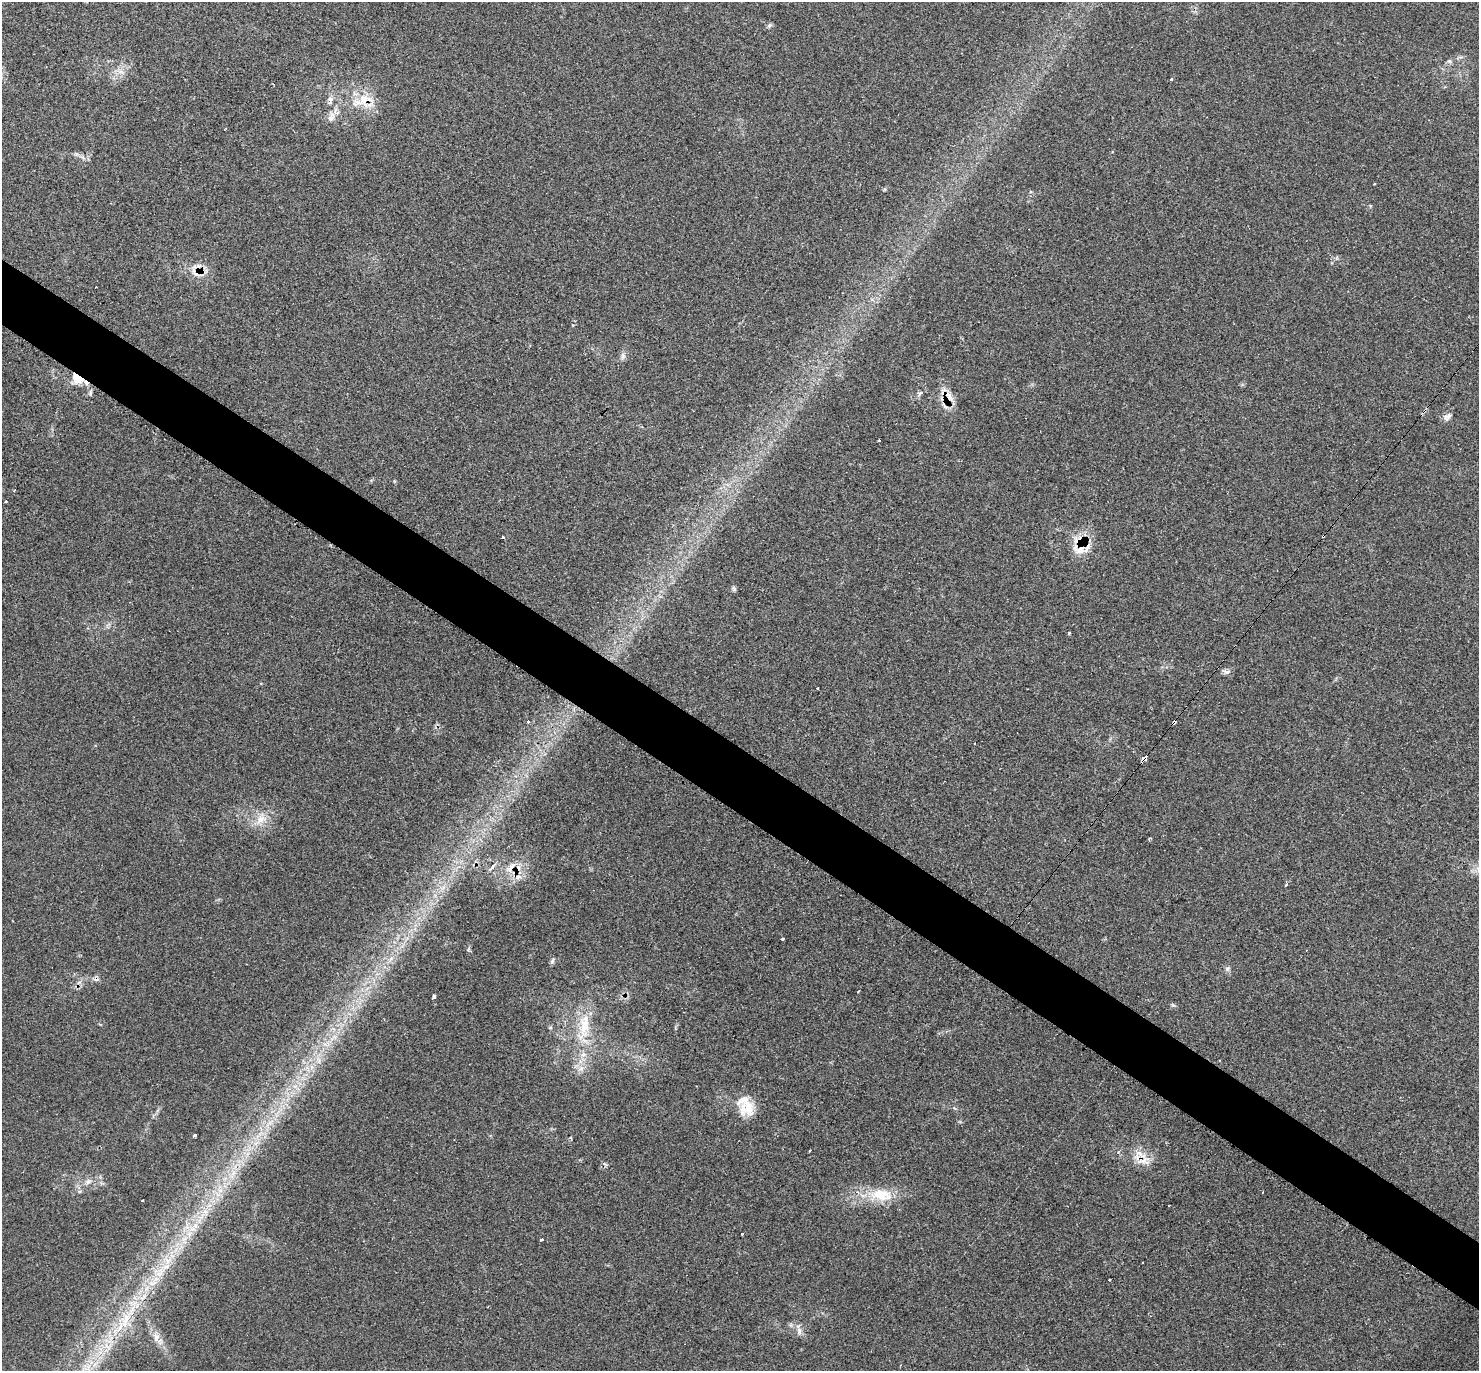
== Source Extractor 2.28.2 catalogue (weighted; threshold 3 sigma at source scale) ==
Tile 6 of 4 x 4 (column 2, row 2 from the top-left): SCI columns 1496-2972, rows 2892-4260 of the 5925 x 5928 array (HDU 1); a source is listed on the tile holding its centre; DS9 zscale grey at full resolution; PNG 1481 x 1373 px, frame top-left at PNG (2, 2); no overlay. Shown black and unused: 5% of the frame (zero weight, under 3 of 4 exposures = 1% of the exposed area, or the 3 px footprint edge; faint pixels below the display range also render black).
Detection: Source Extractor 2.28.2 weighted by HDU 2 'WHT'; one run over the whole footprint, this tile lists its part. Background 0.0446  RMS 0.0061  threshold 0.0273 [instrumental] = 3 sigma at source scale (4.5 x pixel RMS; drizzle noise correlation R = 1.50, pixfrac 1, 0.05/0.05 arcsec/px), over >= 5 px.
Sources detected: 81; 12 cosmic-ray / hot-pixel residue — not listed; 5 inside a brighter listed object's ellipse — not listed separately; the other 64 listed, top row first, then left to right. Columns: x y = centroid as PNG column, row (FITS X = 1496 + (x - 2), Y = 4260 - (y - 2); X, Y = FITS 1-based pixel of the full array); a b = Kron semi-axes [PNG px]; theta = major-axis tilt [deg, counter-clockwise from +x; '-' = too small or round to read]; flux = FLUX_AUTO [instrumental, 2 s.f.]
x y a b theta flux
769 25 7 5 42 1.2
1449 61 7 6 - 1.4
121 72 14 5 -22 3.1
1171 79 3 3 - 2.7
330 100 15 8 -88 4.3
365 100 29 23 -13 19
331 118 12 10 59 4.1
1112 152 3 3 - 0.53
76 154 6 5 - 1.2
885 189 6 3 71 0.67
197 266 18 6 13 4.8
623 356 10 6 90 2.2
77 378 16 12 0 9.4
920 393 7 5 54 1.8
947 397 23 15 14 9.6
1447 417 13 8 35 2.8
879 440 3 3 - 1.3
14 490 3 3 - 0.66
5 502 3 3 - 1.7
1323 536 4 3 - 0.71
503 537 3 3 - 3.9
1078 542 29 16 61 14
734 589 6 5 - 1.1
1069 633 3 3 - 0.49
1226 672 12 6 -11 2
528 721 3 3 - 2.3
1174 722 4 3 - 4.8
1144 758 5 3 - 21
261 819 20 14 45 9.8
492 867 11 4 50 2.3
511 867 21 9 48 7.5
518 877 12 7 0 4.2
1286 884 3 3 - 1.4
782 939 3 3 - 4.3
468 949 7 4 87 0.95
552 961 9 5 74 1.3
1227 968 7 6 - 1.6
434 997 4 3 - 3.9
1173 1005 6 4 -18 0.87
550 1028 6 4 1 0.75
584 1028 28 15 76 19
311 1067 8 5 -90 2.2
581 1069 9 7 27 3.3
748 1107 24 14 -84 11
269 1123 16 5 45 5.4
195 1135 4 3 - 8
809 1151 3 2 - 0.56
1140 1155 22 13 -23 10
233 1173 9 4 53 2.6
88 1181 10 7 32 2.8
220 1190 7 7 - 3.2
881 1195 36 18 -4 21
142 1200 3 3 - 2
209 1205 7 4 19 1.9
205 1212 10 6 -19 2.9
196 1226 9 8 - 4.4
541 1239 3 3 - 3.4
184 1240 13 8 84 5.8
1142 1263 2 2 - 0.6
160 1272 20 11 55 12
1109 1280 3 3 - 1.7
125 1320 32 15 60 24
799 1331 12 6 90 2.7
156 1337 15 9 -86 5.1
Overlapping masked pixels (flux is a lower limit): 10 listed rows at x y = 365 100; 197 266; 77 378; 947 397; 1323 536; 1078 542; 1174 722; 1144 758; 511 867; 1140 1155
Unlisted compact peaks at least as high as the median listed source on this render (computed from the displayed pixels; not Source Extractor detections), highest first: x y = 394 481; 391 958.